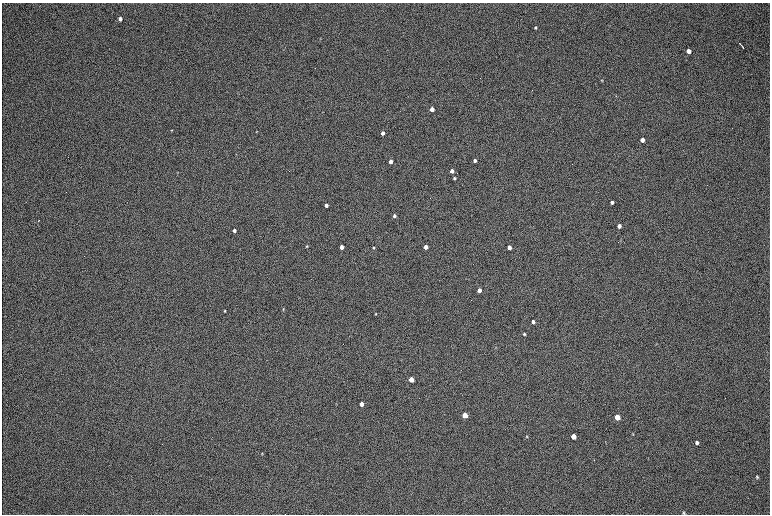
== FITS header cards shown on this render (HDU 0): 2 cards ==
NAXIS1  =                 1536 / length of data axis 1
NAXIS2  =                 1024 / length of data axis 2

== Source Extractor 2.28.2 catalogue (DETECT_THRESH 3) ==
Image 1536 x 1024 px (HDU 0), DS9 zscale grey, zoomed out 1/2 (1 PNG px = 2 x 2 image px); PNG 772 x 516 px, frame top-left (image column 1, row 1023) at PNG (2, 3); no overlay
Background 169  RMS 20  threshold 60.2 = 3 sigma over >= 5 px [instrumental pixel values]
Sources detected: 45; all 45 listed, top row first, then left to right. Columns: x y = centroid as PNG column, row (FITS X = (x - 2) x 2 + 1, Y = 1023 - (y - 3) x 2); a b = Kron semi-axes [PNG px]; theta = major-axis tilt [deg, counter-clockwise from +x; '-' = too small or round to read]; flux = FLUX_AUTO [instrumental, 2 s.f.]
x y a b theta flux
120 19 4 3 - 20000
535 27 3 3 - 5200
740 44 2 1 - 2500
741 45 2 1 - 2000
743 48 3 1 - 2700
688 51 4 3 - 22000
602 80 4 3 - 3500
432 109 3 3 - 56000
171 130 3 3 - 2400
257 132 3 2 - 1900
382 133 3 3 - 27000
642 140 3 3 - 30000
475 160 3 3 - 14000
390 161 3 3 - 45000
452 171 3 3 - 31000
454 178 3 3 - 6400
612 202 3 3 - 9100
326 205 3 3 - 24000
394 216 3 3 - 16000
38 220 2 1 - 2400
619 226 3 3 - 24000
234 230 3 3 - 19000
307 246 3 3 - 3900
341 247 3 3 - 45000
425 247 3 3 - 35000
509 247 3 3 - 41000
373 248 4 3 - 4300
479 290 3 3 - 40000
283 309 3 3 - 3000
224 311 3 2 - 4000
376 314 3 2 - 2300
533 322 3 3 - 19000
524 334 3 3 - 6200
496 347 3 3 - 2100
411 379 3 3 - 120000
361 404 3 3 - 72000
465 415 4 3 - 180000
617 417 4 3 - 110000
633 433 5 3 - 3900
527 436 3 2 - 2800
573 436 4 3 - 85000
697 443 4 3 - 12000
262 453 3 3 - 3300
757 477 4 3 - 5400
683 513 4 3 - 4100
At the frame edge (FLAGS 8, measured only in part): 1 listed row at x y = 683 513